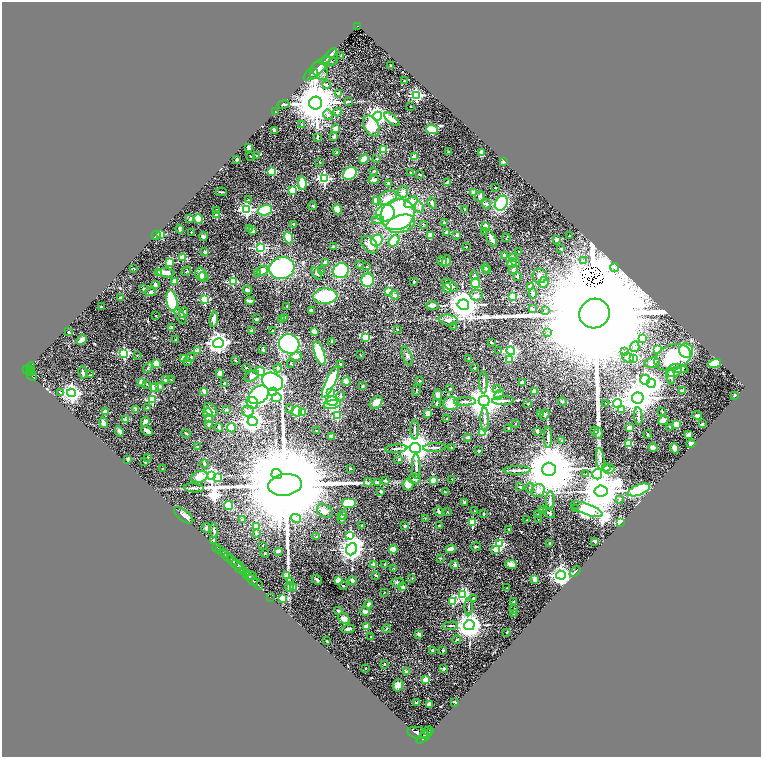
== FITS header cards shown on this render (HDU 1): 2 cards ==
NAXIS1  =                 1517
NAXIS2  =                 1510

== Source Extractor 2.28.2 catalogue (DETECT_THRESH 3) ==
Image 1517 x 1510 px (HDU 1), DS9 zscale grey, zoomed out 1/2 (1 PNG px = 2 x 2 image px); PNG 763 x 759 px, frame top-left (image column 1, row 1510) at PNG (2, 2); each listed source drawn as its Kron ellipse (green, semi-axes under 4 px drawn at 4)
Background 0.761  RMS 0.03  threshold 0.0892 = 3 sigma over >= 5 px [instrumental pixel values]
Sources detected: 574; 45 cannot appear on this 1/2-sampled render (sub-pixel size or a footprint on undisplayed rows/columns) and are neither listed nor drawn; of the other 529, the 500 brightest by FLUX_AUTO listed and drawn (29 fainter detections omitted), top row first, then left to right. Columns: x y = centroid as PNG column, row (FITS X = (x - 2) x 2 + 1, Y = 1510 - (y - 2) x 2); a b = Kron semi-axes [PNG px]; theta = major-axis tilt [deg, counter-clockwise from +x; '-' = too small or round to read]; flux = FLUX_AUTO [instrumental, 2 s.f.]
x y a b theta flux
358 27 4 2 - 110
329 56 10 2 45 12
341 56 2 1 - 2.6
329 62 9 3 -1 10
390 66 3 2 - 5.1
317 68 17 5 41 35
320 71 10 7 -55 30
314 74 5 4 - 10
404 81 3 2 - 2.2
326 85 4 3 - 9.8
338 93 3 3 - 11
416 95 4 3 - 810
348 102 3 2 - 3.4
316 103 6 6 - 26000
283 104 6 2 10 4
411 106 2 2 - 2.3
275 112 3 2 - 3.4
337 112 4 3 - 9.5
328 115 5 4 - 15
378 116 4 4 - 2600
392 119 9 3 -41 54
302 124 3 2 - 3.2
371 126 11 7 -62 170
336 129 4 3 - 30
432 129 6 4 -21 170
274 130 4 3 - 22
334 136 3 3 - 7.6
317 137 4 2 - 4.2
249 148 4 3 - 9.3
383 150 3 2 - 170
337 152 3 3 - 3.7
448 152 2 2 - 3.8
482 152 4 3 - 18
257 155 2 2 - 5.4
250 156 2 1 - 3.2
415 157 4 3 - 38
237 159 2 2 - 4.6
364 159 5 3 - 47
377 159 3 2 - 2.9
503 161 2 2 - 59
320 162 3 2 - 3.6
272 171 3 3 - 190
374 171 3 2 - 7.5
411 172 2 2 - 4.3
350 173 7 5 36 260
420 174 3 2 - 2.8
324 179 4 3 - 650
374 179 5 2 - 16
302 183 7 3 -82 99
447 183 4 3 - 7.7
389 184 2 2 - 21
495 188 2 2 - 12
293 190 3 3 - 270
221 192 5 2 - 5.6
403 192 6 5 - 23
473 192 2 2 - 51
480 196 5 4 - 8.6
387 198 10 6 30 56
248 200 3 3 - 3.8
376 200 3 3 - 42
411 202 7 4 35 82
432 203 5 3 - 15
501 203 8 6 62 430
486 204 5 4 - 13
313 206 4 3 - 5
419 207 5 4 - 12
337 209 5 4 - 50
465 209 2 2 - 3.3
216 210 3 3 - 6.5
246 210 4 4 - 920
265 210 7 5 18 280
385 213 9 8 - 270
397 214 17 15 29 950
217 215 2 2 - 110
190 219 4 3 - 4.8
198 219 5 3 - 110
378 220 6 4 11 13
444 223 3 2 - 5.2
293 224 2 2 - 17
401 224 14 8 15 190
423 224 3 2 - 3.4
486 227 2 2 - 120
249 228 4 4 - 9.5
180 229 4 3 - 9.7
252 231 4 3 - 30
191 232 2 2 - 4.3
446 232 3 2 - 14
485 232 3 3 - 3.4
161 234 3 3 - 200
156 235 5 2 - 13
430 235 4 3 - 60
456 235 2 2 - 29
569 236 2 2 - 2.6
203 237 4 3 - 12
288 238 6 3 -72 170
491 238 9 3 -65 34
506 238 4 2 - 3.2
557 239 2 2 - 40
377 240 6 5 - 220
394 241 6 4 51 120
370 245 10 6 -46 44
334 247 3 3 - 13
466 247 2 2 - 4.3
261 248 4 3 - 580
561 249 3 2 - 3.8
518 251 2 2 - 3.5
205 252 3 2 - 12
505 256 2 2 - 64
182 258 2 2 - 150
512 258 2 2 - 60
442 261 5 3 - 13
446 261 6 4 68 26
584 261 3 3 - 5.9
326 262 3 3 - 18
170 263 3 3 - 210
512 263 5 5 - 20
516 263 4 3 - 7.4
359 265 3 2 - 3.3
367 266 2 2 - 2.3
134 268 2 2 - 2.1
282 268 13 11 15 610
486 268 4 3 - 8.6
615 268 4 3 - 9.1
513 269 5 3 - 14
487 270 4 3 - 4.6
186 271 5 2 - 4.6
262 271 5 5 - 27
322 271 2 2 - 2.4
341 271 8 7 - 280
158 273 3 3 - 37
166 273 8 4 -5 41
257 273 4 3 - 6.9
317 273 7 3 -57 8.8
201 274 6 5 - 60
474 276 4 4 - 8.1
517 276 2 2 - 14
540 276 7 7 - 22
203 277 5 4 - 22
368 280 7 6 - 160
174 282 4 3 - 30
233 282 3 3 - 300
414 282 3 2 - 6.6
544 282 5 5 - 28
475 283 5 4 - 64
155 285 3 2 - 13
450 285 9 4 -39 25
531 287 2 2 - 100
447 288 5 3 - 22
144 289 4 3 - 5.5
248 290 4 3 - 26
389 291 3 3 - 180
150 292 5 3 - 8.2
533 294 5 4 - 14
394 295 5 4 - 15
476 295 6 5 - 21
325 296 12 7 4 320
513 296 3 3 - 280
121 298 3 2 - 9.9
205 299 3 3 - 320
172 301 10 5 -79 340
250 301 4 2 - 26
463 305 6 5 - 6800
287 306 2 2 - 4.8
433 306 6 4 2 21
101 307 2 2 - 14
532 309 2 2 - 23
311 311 3 2 - 12
545 311 4 3 - 5.2
184 312 5 4 - 11
594 314 15 14 - 470000
156 316 2 2 - 2.5
180 316 9 4 -60 14
284 317 3 3 - 14
214 319 7 3 81 33
256 319 3 3 - 7.6
281 319 3 3 - 8.4
448 320 9 5 -9 24
171 327 4 3 - 10
454 327 3 2 - 2.8
397 330 2 2 - 2.5
252 331 2 2 - 57
273 331 2 2 - 2.6
68 332 2 2 - 6.3
314 332 2 2 - 85
547 333 3 2 - 3.7
366 337 4 3 - 300
642 338 4 4 - 44
82 340 5 3 - 36
176 340 2 2 - 26
332 341 2 2 - 26
491 342 2 2 - 6.4
218 343 5 4 - 3200
289 344 10 9 - 730
635 347 5 4 - 13
657 349 3 3 - 220
263 350 2 2 - 38
499 350 2 2 - 2.7
197 351 2 2 - 79
511 351 4 4 - 1300
625 351 3 2 - 3.1
686 351 7 7 - 240
124 353 4 3 - 590
319 353 12 5 -71 310
137 355 2 2 - 4.1
361 355 4 1 - 2.2
296 356 6 4 14 22
407 356 10 4 -70 12
190 357 5 3 - 7.1
183 358 2 2 - 60
628 358 6 4 -20 17
634 358 3 3 - 200
673 358 19 12 18 310
468 359 3 2 - 4.7
235 360 2 2 - 4.7
510 360 3 3 - 79
187 361 4 2 - 4
291 363 2 2 - 4.5
652 363 8 5 11 22
715 363 7 4 15 120
156 364 4 4 - 71
341 364 3 2 - 8.6
246 367 2 1 - 2.7
31 368 6 3 87 410
148 368 6 3 53 8.9
278 368 4 4 - 10
474 368 2 1 - 2.7
29 369 3 2 - 260
679 369 10 4 -8 25
27 370 3 2 - 400
31 371 4 2 - 86
260 371 5 3 - 150
83 372 6 3 -79 15
674 372 8 4 18 17
220 373 4 3 - 28
91 375 3 2 - 4
32 376 6 2 -44 200
252 376 8 4 28 21
670 376 9 4 -83 24
171 379 3 3 - 3.2
165 380 4 3 - 11
645 380 5 5 - 480
346 381 4 3 - 73
419 381 3 3 - 2.7
141 382 3 3 - 41
273 382 11 8 -26 620
330 382 17 4 65 480
483 382 11 3 89 13
522 383 2 2 - 83
651 383 4 4 - 2700
147 384 3 3 - 3.5
224 384 4 3 - 11
160 386 2 2 - 34
362 386 3 2 - 5.8
155 388 4 3 - 76
450 389 3 3 - 8.7
497 389 4 3 - 9.6
417 390 5 2 - 3.5
204 391 3 2 - 34
535 391 2 2 - 96
682 391 2 2 - 66
273 392 4 4 - 2100
60 393 3 3 - 7.9
72 393 4 4 - 2100
331 393 3 3 - 180
259 395 11 8 37 550
438 395 5 4 - 29
499 395 5 4 - 11
734 395 3 2 - 4.3
340 396 4 4 - 9.3
277 398 5 3 - 190
638 398 6 5 - 12000
152 399 3 3 - 280
332 401 5 5 - 190
484 401 5 5 - 13000
503 401 11 3 2 16
562 401 4 3 - 4.9
465 402 11 3 2 17
252 403 6 5 - 94
376 403 7 5 40 51
436 403 4 3 - 6.7
451 403 7 6 - 58
606 403 2 1 - 2.3
617 403 5 4 - 870
528 404 2 2 - 5
332 405 8 4 10 140
147 408 2 2 - 20
289 408 4 3 - 5.1
136 409 2 2 - 46
622 409 3 3 - 8
211 410 8 5 -45 27
226 410 3 2 - 10
248 411 6 5 - 21
297 411 5 5 - 160
662 411 3 2 - 2.4
105 412 2 2 - 95
207 413 5 4 - 25
302 413 3 2 - 66
428 413 4 3 - 32
541 414 2 2 - 34
545 415 6 4 53 9
697 415 5 3 - 6.5
337 416 3 3 - 250
638 416 9 4 -84 16
209 419 4 3 - 40
447 419 2 2 - 2.7
485 419 12 3 -88 19
126 420 2 2 - 77
663 420 5 4 - 38
145 421 5 3 - 17
253 421 5 4 - 4000
103 423 5 3 - 13
515 423 2 2 - 3
209 424 4 3 - 6.1
677 424 4 3 - 71
702 424 3 2 - 5.5
670 427 2 1 - 2.2
219 428 4 3 - 11
231 428 4 4 - 120
629 428 2 2 - 86
415 429 10 3 89 12
509 429 2 2 - 11
119 431 5 2 - 34
147 431 6 3 -32 23
316 431 2 2 - 2.2
537 431 3 2 - 17
595 431 2 2 - 8.6
483 432 3 3 - 210
186 433 5 2 - 4.7
598 433 5 4 - 11
648 434 4 3 - 4.9
689 435 4 3 - 24
331 436 3 3 - 14
468 437 4 2 - 11
548 437 11 2 -89 15
562 441 3 3 - 3.7
628 444 3 3 - 210
691 444 4 3 - 13
198 447 3 3 - 6.9
435 447 12 3 3 15
415 448 5 5 - 12000
451 448 2 2 - 3.1
653 448 4 3 - 30
674 448 5 4 - 46
396 449 11 3 4 15
479 451 2 2 - 22
148 457 2 2 - 4.2
128 459 2 2 - 15
399 459 2 2 - 13
600 459 11 3 -84 16
145 461 3 2 - 11
204 464 4 3 - 13
416 466 12 3 -89 16
606 467 4 3 - 9.2
350 468 3 2 - 4.4
162 469 2 2 - 2.8
549 469 7 6 - 50000
609 469 5 4 - 18
517 470 13 3 1 21
277 474 5 5 - 12000
586 474 2 1 - 2.8
597 474 5 5 - 820
211 476 4 3 - 1500
199 477 8 5 19 68
218 477 4 3 - 120
414 479 6 4 -15 17
385 480 3 3 - 9.3
452 480 2 2 - 2.7
433 481 2 2 - 90
368 482 4 3 - 5.3
377 483 3 2 - 4.8
285 485 17 11 8 230000
408 485 6 5 - 48
520 487 2 2 - 12
194 488 10 3 -5 12
530 488 5 3 - 8.2
639 490 12 5 21 310
381 491 3 2 - 14
538 491 7 6 - 29
601 491 6 5 - 19000
445 492 3 2 - 4.5
620 499 4 3 - 6.1
550 500 9 3 85 13
464 502 3 3 - 4.9
349 503 7 5 0 100
229 506 4 4 - 77
575 509 2 2 - 4.4
587 509 17 5 -21 1700
542 510 3 3 - 5.6
325 511 8 6 -31 27
439 511 4 2 - 15
474 511 3 2 - 2.6
447 512 2 2 - 3.1
549 513 7 3 -31 8.3
484 514 3 2 - 5.2
537 514 2 2 - 2.5
184 515 11 5 -38 22
343 515 4 3 - 10
296 518 5 4 - 14
425 518 3 2 - 3.2
342 519 4 3 - 6.5
242 520 2 2 - 6.9
527 520 2 2 - 2.6
538 520 2 2 - 2.2
472 522 3 3 - 170
620 522 2 2 - 550
362 525 3 2 - 2.8
256 526 3 2 - 170
405 526 2 2 - 37
439 526 3 3 - 8.5
206 528 5 3 - 6.8
508 529 3 2 - 3.3
214 530 7 2 -85 9
256 534 4 3 - 5.6
349 535 3 3 - 110
317 537 4 3 - 15
213 540 2 2 - 22
595 541 3 2 - 11
550 543 4 3 - 3.6
500 544 3 3 - 370
262 545 2 1 - 2.9
217 547 2 2 - 120
476 547 5 2 - 4.6
352 549 6 5 - 4500
393 549 4 3 - 60
451 549 5 3 - 30
220 550 2 2 - 220
496 550 3 3 - 110
278 551 2 2 - 51
265 553 4 2 - 3.8
224 554 5 2 - 820
227 557 2 2 - 320
440 558 4 2 - 4.4
232 560 6 3 -51 1900
511 564 6 4 -7 31
238 565 7 3 -24 800
374 565 4 3 - 24
385 565 3 3 - 6.4
455 565 2 2 - 43
240 568 5 2 - 340
394 568 3 3 - 4.1
243 571 2 2 - 320
575 572 6 2 44 6.4
246 573 3 3 - 41
287 575 3 2 - 47
376 575 4 2 - 6.1
561 575 5 4 - 3200
250 576 7 3 1 280
412 578 2 2 - 2.8
535 579 2 2 - 76
253 580 6 2 -42 1000
317 580 5 2 - 9.1
352 580 4 3 - 17
338 581 3 2 - 210
290 582 4 3 - 5.5
397 582 6 4 4 10
257 584 6 2 -44 1200
343 586 2 2 - 4.1
289 587 5 4 - 21
294 587 4 3 - 47
403 587 2 2 - 42
507 588 2 1 - 2.8
384 593 2 2 - 4.5
463 595 4 4 - 520
270 597 2 1 - 17
283 598 3 3 - 230
473 598 3 3 - 3.9
452 601 3 3 - 210
514 602 2 2 - 24
368 604 4 4 - 11
469 607 8 2 -90 7.2
514 610 3 2 - 3.7
338 611 3 3 - 5.6
365 611 5 3 - 19
514 613 2 1 - 3.6
344 619 6 5 - 30
469 625 5 5 - 6800
450 626 7 2 3 6.2
366 627 3 2 - 65
348 629 6 3 7 15
387 629 4 3 - 4.7
507 632 2 2 - 8.1
419 634 3 3 - 18
371 637 2 2 - 7.3
457 639 4 3 - 5.7
327 641 2 2 - 6.6
432 650 2 2 - 14
443 650 2 2 - 4.9
384 664 2 2 - 6.2
365 668 2 1 - 2.5
444 668 2 2 - 20
406 672 2 2 - 44
426 680 3 3 - 150
398 685 6 5 - 24
455 702 4 2 - 7
417 703 3 2 - 24
429 704 4 2 - 15
428 731 6 2 18 450
418 733 10 6 -13 4300
425 733 3 2 - 640
424 736 9 3 41 2700
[29 fainter detections neither listed nor drawn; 45 sub-pixel or undisplayed-footprint detections neither listed nor drawn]